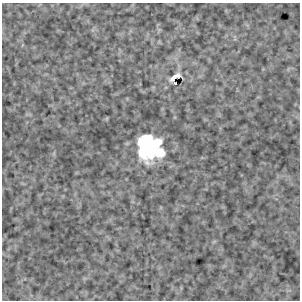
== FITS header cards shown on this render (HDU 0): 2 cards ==
NAXIS1  =                  298
NAXIS2  =                  298

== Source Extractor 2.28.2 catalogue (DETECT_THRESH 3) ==
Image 298 x 298 px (HDU 0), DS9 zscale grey, 1 PNG px = 1 image px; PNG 302 x 302 px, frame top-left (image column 1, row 298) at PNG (2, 3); no overlay
Background 0.184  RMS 1.8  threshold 5.41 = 3 sigma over >= 5 px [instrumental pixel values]
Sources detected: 5; all 5 listed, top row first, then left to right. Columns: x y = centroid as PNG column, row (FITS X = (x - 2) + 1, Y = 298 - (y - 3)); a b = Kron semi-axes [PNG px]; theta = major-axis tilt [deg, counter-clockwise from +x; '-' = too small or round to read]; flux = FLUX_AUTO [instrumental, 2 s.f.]
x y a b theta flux
175 77 10 4 34 1000
175 83 3 2 - 54
157 143 10 7 31 1500
146 146 24 15 -82 8800
159 152 12 9 -23 1800